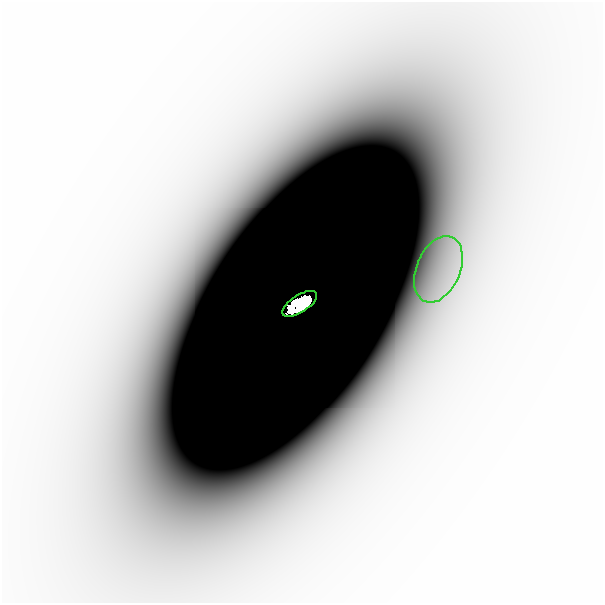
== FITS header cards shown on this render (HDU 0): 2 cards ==
NAXIS1  =                  601
NAXIS2  =                  601

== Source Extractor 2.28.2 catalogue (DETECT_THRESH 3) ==
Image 601 x 601 px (HDU 0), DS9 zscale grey, 1 PNG px = 1 image px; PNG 605 x 605 px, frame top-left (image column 1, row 601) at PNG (2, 2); each listed source drawn as its Kron ellipse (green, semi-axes under 4 px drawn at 4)
Background -3.07e-08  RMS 1.5e-08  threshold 4.39e-08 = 3 sigma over >= 5 px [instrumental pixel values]
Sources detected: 3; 1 with non-positive FLUX_AUTO (blend fragments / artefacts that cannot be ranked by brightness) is neither listed nor drawn; the other 2 listed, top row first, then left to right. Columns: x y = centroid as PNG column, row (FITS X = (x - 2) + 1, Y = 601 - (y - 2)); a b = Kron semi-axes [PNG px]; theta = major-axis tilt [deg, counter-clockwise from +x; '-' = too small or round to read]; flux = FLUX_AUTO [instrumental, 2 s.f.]
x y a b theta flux
438 269 35 22 67 7.8e-05
300 304 20 8 33 9.6e+00
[1 non-positive-flux detection neither listed nor drawn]